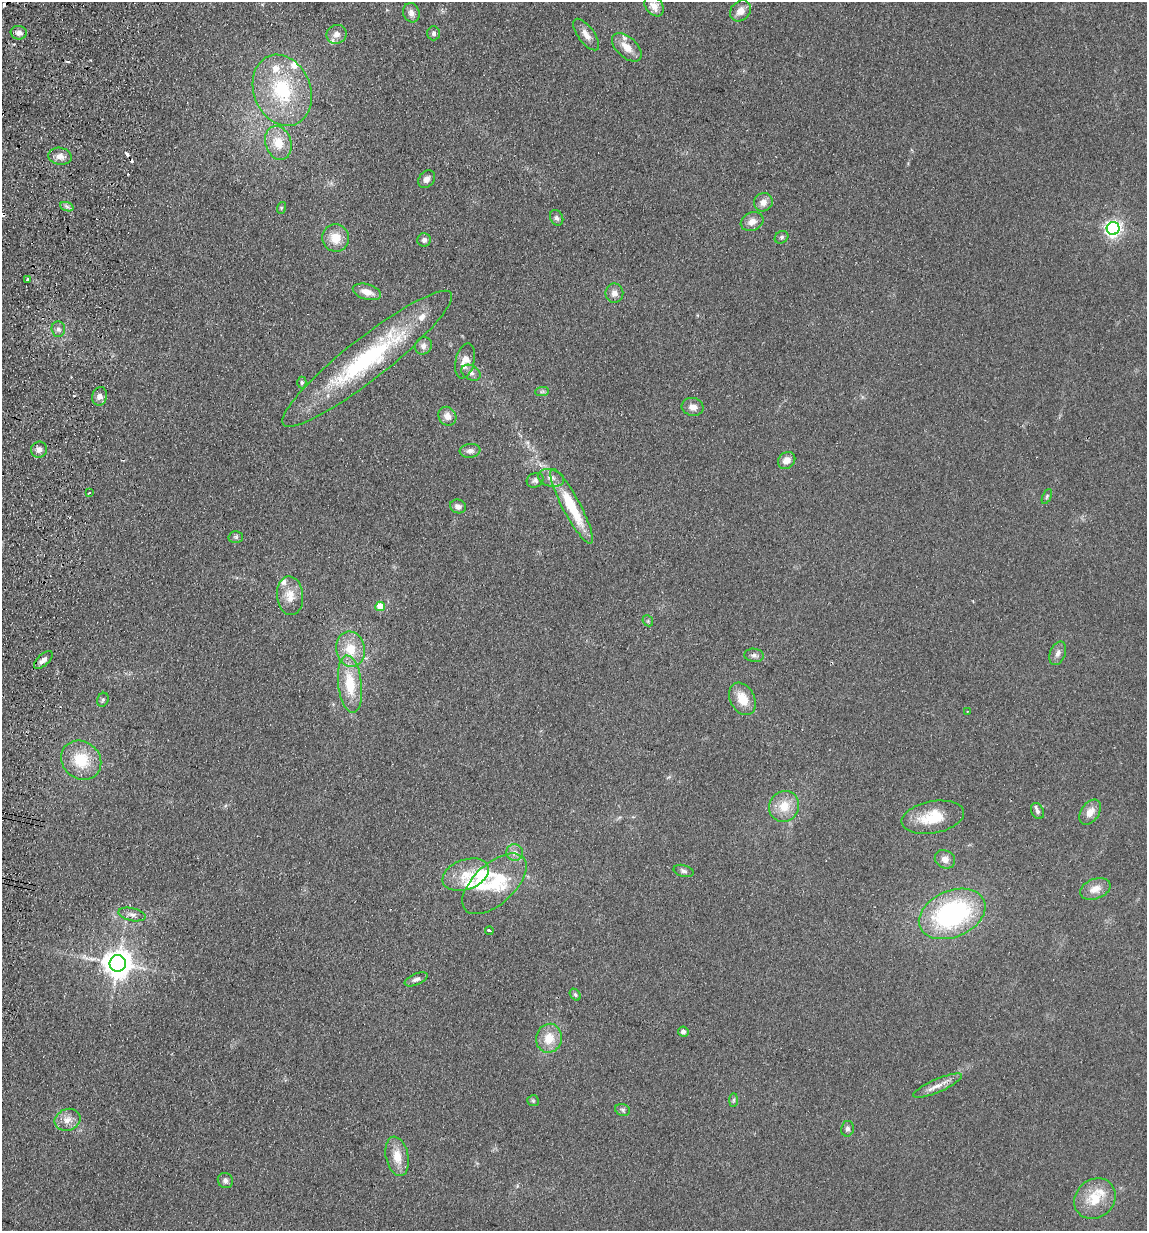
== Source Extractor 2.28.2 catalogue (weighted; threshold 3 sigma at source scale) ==
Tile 11 of 4 x 4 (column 3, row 3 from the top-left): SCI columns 2465-3609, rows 1242-2470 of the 5045 x 4941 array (HDU 1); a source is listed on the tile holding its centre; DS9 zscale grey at full resolution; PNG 1149 x 1233 px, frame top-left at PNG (2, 2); each listed source drawn as its Kron ellipse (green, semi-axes under 4 px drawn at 4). Shown black and unused: <1% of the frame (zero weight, under 2 of 3 exposures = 3% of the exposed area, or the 3 px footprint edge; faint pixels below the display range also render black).
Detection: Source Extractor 2.28.2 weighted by HDU 2 'WHT'; one run over the whole footprint, this tile lists its part. Background 0.166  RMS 0.012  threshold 0.0521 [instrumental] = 3 sigma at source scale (4.5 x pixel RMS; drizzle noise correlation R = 1.50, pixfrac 1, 0.05/0.05 arcsec/px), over >= 5 px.
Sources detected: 101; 1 inside a brighter object's white glare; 7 cosmic-ray / hot-pixel residue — neither listed nor drawn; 10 inside a brighter listed object's ellipse — not listed separately; the other 83 listed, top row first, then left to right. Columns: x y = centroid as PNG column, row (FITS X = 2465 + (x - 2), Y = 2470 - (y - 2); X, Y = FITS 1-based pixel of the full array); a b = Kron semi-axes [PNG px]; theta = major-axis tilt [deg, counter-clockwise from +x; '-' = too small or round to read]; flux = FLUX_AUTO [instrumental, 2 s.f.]
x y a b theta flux
654 6 11 8 -49 11
740 11 11 9 43 9.2
411 13 10 8 -71 6.2
19 33 8 7 - 5.4
434 33 7 6 - 3.2
336 34 10 9 - 7.1
586 35 19 8 -53 8.7
627 47 18 10 -42 15
282 90 36 28 -68 91
278 143 17 13 -72 23
60 156 12 8 -9 7.9
427 179 10 7 51 6.2
763 202 9 9 - 8.1
67 207 7 4 -20 2.9
281 208 6 4 72 1.4
557 218 8 6 -60 3.2
752 222 11 9 22 8.7
1113 228 6 6 - 400
782 237 7 6 - 2.6
336 238 14 13 - 19
424 240 6 6 - 3.7
28 280 3 3 - 5.8
367 292 14 7 -16 11
614 293 9 9 - 6.7
58 329 8 7 - 4.3
423 346 9 8 - 5.3
367 359 107 21 38 160
465 361 18 9 77 12
471 373 10 7 -29 5.1
302 382 6 4 -90 1.8
542 392 7 4 2 2.3
100 396 9 7 74 6.2
693 407 11 9 -13 8.4
447 416 10 8 -53 8.1
39 450 8 8 - 5.6
470 451 10 7 7 4.9
787 460 9 8 - 8.8
551 478 13 8 -15 7.2
535 480 8 7 - 3.6
89 492 3 2 - 1.9
1047 496 8 4 64 1.9
458 506 8 7 - 4.9
572 506 42 9 -62 55
236 537 7 6 - 2.4
290 596 19 13 -86 16
380 606 5 4 - 21
648 621 6 4 -48 1.7
351 649 18 14 -81 26
1058 653 12 7 68 5.6
754 655 10 6 -7 4.1
43 660 12 5 41 5.7
350 684 29 11 -83 38
742 699 17 12 -61 20
103 700 7 5 68 2.5
968 711 3 3 - 0.91
81 760 21 18 -39 39
784 806 16 14 54 21
1037 811 8 6 -63 3.3
1090 812 14 9 55 11
933 817 31 16 11 38
515 852 8 8 - 6.2
945 859 10 9 - 7.9
683 871 10 5 -15 3.4
466 875 24 15 20 25
494 884 39 20 42 53
1095 889 16 10 21 12
132 914 14 6 -12 5.7
952 914 35 23 23 180
489 931 4 3 - 4.1
118 963 8 8 - 1600
416 979 12 5 23 4.2
575 995 6 4 -50 1.9
683 1032 5 5 - 3.4
549 1038 14 13 - 21
938 1086 26 6 23 11
734 1100 7 4 89 1.9
533 1101 6 5 - 1.8
623 1110 8 5 -17 2.8
67 1120 13 10 21 10
847 1129 8 6 79 3.5
397 1156 20 11 -78 18
225 1180 8 7 - 4.1
1095 1199 22 19 39 32